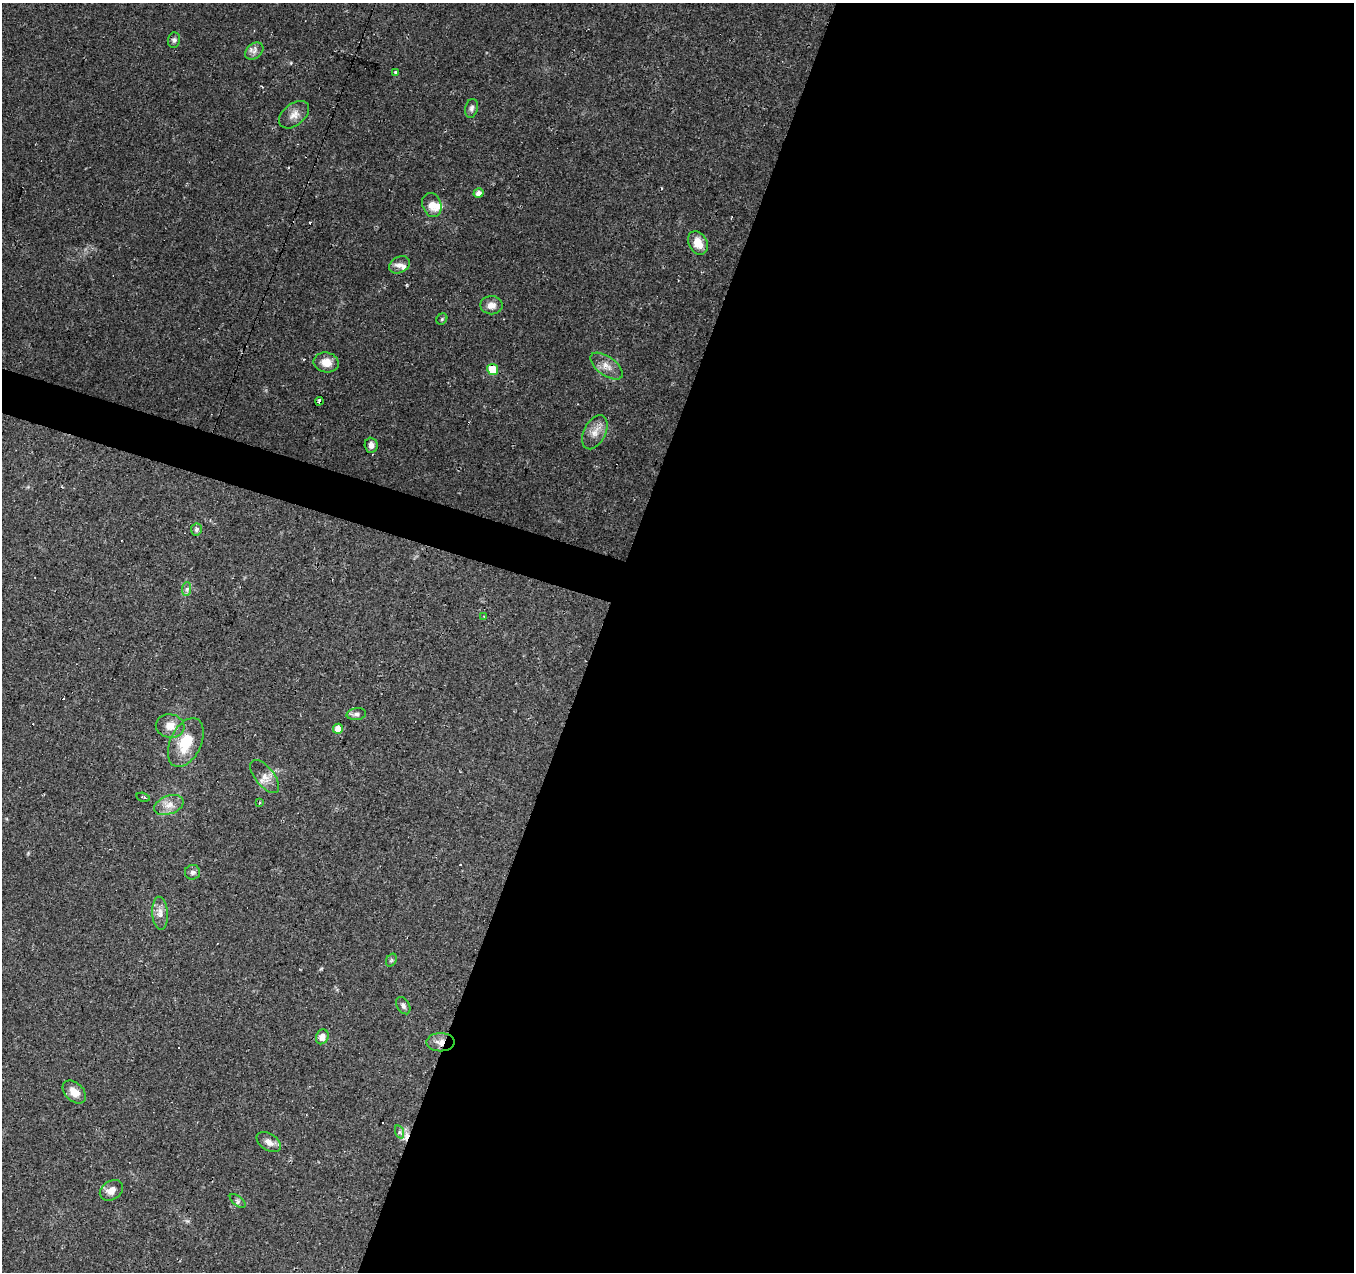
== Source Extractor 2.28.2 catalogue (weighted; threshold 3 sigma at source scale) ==
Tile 12 of 4 x 4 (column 4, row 3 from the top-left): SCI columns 4059-5410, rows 1482-2751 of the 5415 x 5566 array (HDU 1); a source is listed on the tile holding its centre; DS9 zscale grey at full resolution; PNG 1356 x 1274 px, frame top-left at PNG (2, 3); each listed source drawn as its Kron ellipse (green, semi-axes under 4 px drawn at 4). Shown black and unused: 58% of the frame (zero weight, under 2 of 3 exposures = <1% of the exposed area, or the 3 px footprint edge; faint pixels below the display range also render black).
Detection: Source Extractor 2.28.2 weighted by HDU 2 'WHT'; one run over the whole footprint, this tile lists its part. Background 0.0886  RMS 0.0067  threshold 0.0302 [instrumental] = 3 sigma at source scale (4.5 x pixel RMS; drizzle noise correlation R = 1.50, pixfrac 1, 0.0396/0.0396 arcsec/px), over >= 5 px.
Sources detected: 46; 5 cosmic-ray / hot-pixel residue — neither listed nor drawn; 2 inside a brighter listed object's ellipse — not listed separately; the other 39 listed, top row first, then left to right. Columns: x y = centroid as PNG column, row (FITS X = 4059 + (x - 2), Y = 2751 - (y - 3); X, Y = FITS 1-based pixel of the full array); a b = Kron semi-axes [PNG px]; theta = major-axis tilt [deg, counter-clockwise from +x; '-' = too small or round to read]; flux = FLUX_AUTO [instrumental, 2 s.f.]
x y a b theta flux
174 40 8 6 77 1.8
254 51 10 7 39 3.1
396 72 3 3 - 2.6
472 108 9 6 77 2.3
294 115 17 11 39 5.9
479 193 5 5 - 3.4
432 205 12 9 -70 6.8
698 243 12 9 -62 9.7
400 265 11 8 25 3.8
491 305 11 9 -1 5.1
442 319 6 5 - 1
326 362 13 10 -11 7.5
606 366 19 9 -36 6.4
493 370 5 5 - 22
319 401 4 3 - 4.2
595 432 18 10 64 7.2
371 445 7 6 - 3.3
196 529 6 5 - 2.1
187 589 7 4 89 1.7
484 616 4 2 - 0.51
356 714 10 6 7 2.1
170 726 14 11 -9 7.2
338 729 5 5 - 6.9
186 743 26 15 65 21
265 777 20 9 -51 5.9
143 797 7 2 -15 1.2
260 802 3 2 - 1.6
169 805 15 9 21 6.3
193 872 7 7 - 2
160 913 16 7 -86 4.9
391 960 7 5 59 1.1
403 1006 9 6 -59 2.1
322 1037 7 6 - 4.6
440 1042 14 9 0 5.5
74 1092 13 9 -44 6.8
400 1132 7 4 -71 1.5
269 1142 13 8 -32 4.7
111 1190 12 9 34 5.7
238 1201 9 4 -37 1.6
Overlapping masked pixels (flux is a lower limit): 2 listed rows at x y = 493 370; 440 1042